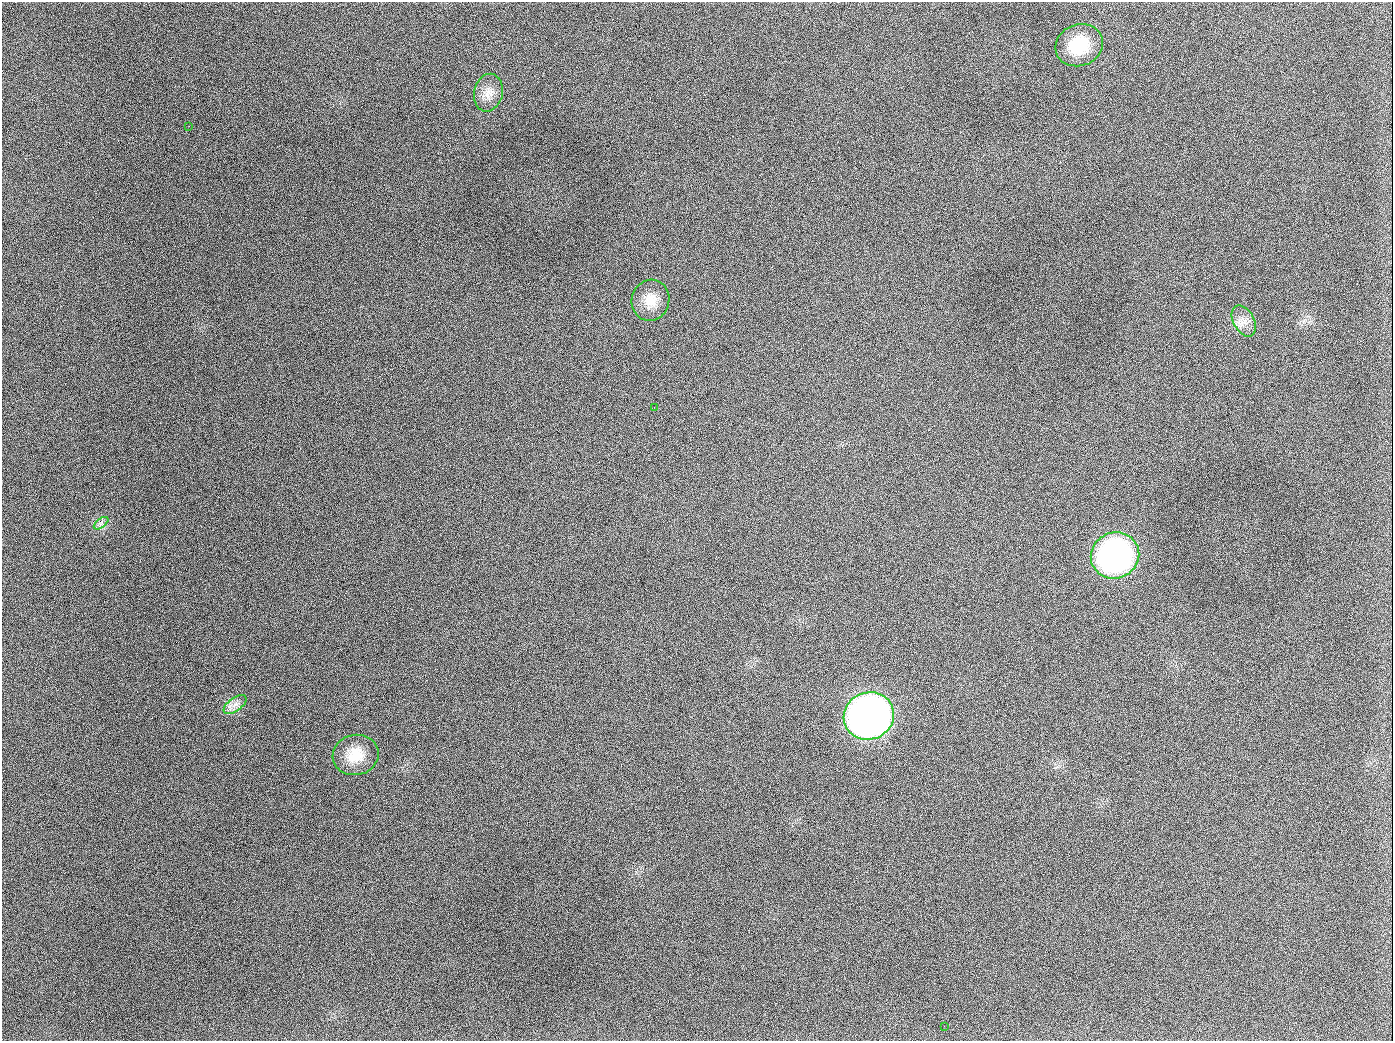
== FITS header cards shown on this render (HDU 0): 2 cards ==
NAXIS1  =                 1391
NAXIS2  =                 1039

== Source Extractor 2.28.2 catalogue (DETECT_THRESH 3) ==
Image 1391 x 1039 px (HDU 0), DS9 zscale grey, 1 PNG px = 1 image px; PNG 1395 x 1043 px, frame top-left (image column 1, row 1039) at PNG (2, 2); each listed source drawn as its Kron ellipse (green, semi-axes under 4 px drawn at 4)
Background 1950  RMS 80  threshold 241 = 3 sigma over >= 5 px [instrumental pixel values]
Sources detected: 12; all 12 listed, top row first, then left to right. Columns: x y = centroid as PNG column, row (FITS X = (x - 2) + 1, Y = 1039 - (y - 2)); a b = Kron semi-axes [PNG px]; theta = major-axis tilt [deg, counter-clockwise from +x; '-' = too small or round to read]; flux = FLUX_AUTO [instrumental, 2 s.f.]
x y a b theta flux
1079 45 24 20 22 2.4e+05
488 93 19 14 77 7.0e+04
189 126 3 2 - 6.2e+03
650 300 21 18 73 9.9e+04
1244 321 17 10 -62 5.3e+04
654 407 2 2 - 3.8e+03
101 523 8 4 37 1.6e+04
1115 555 24 23 - 1.9e+06
235 704 13 6 37 3.6e+04
869 716 25 23 23 4.1e+06
356 755 23 20 11 1.4e+05
944 1026 2 2 - 3.7e+03